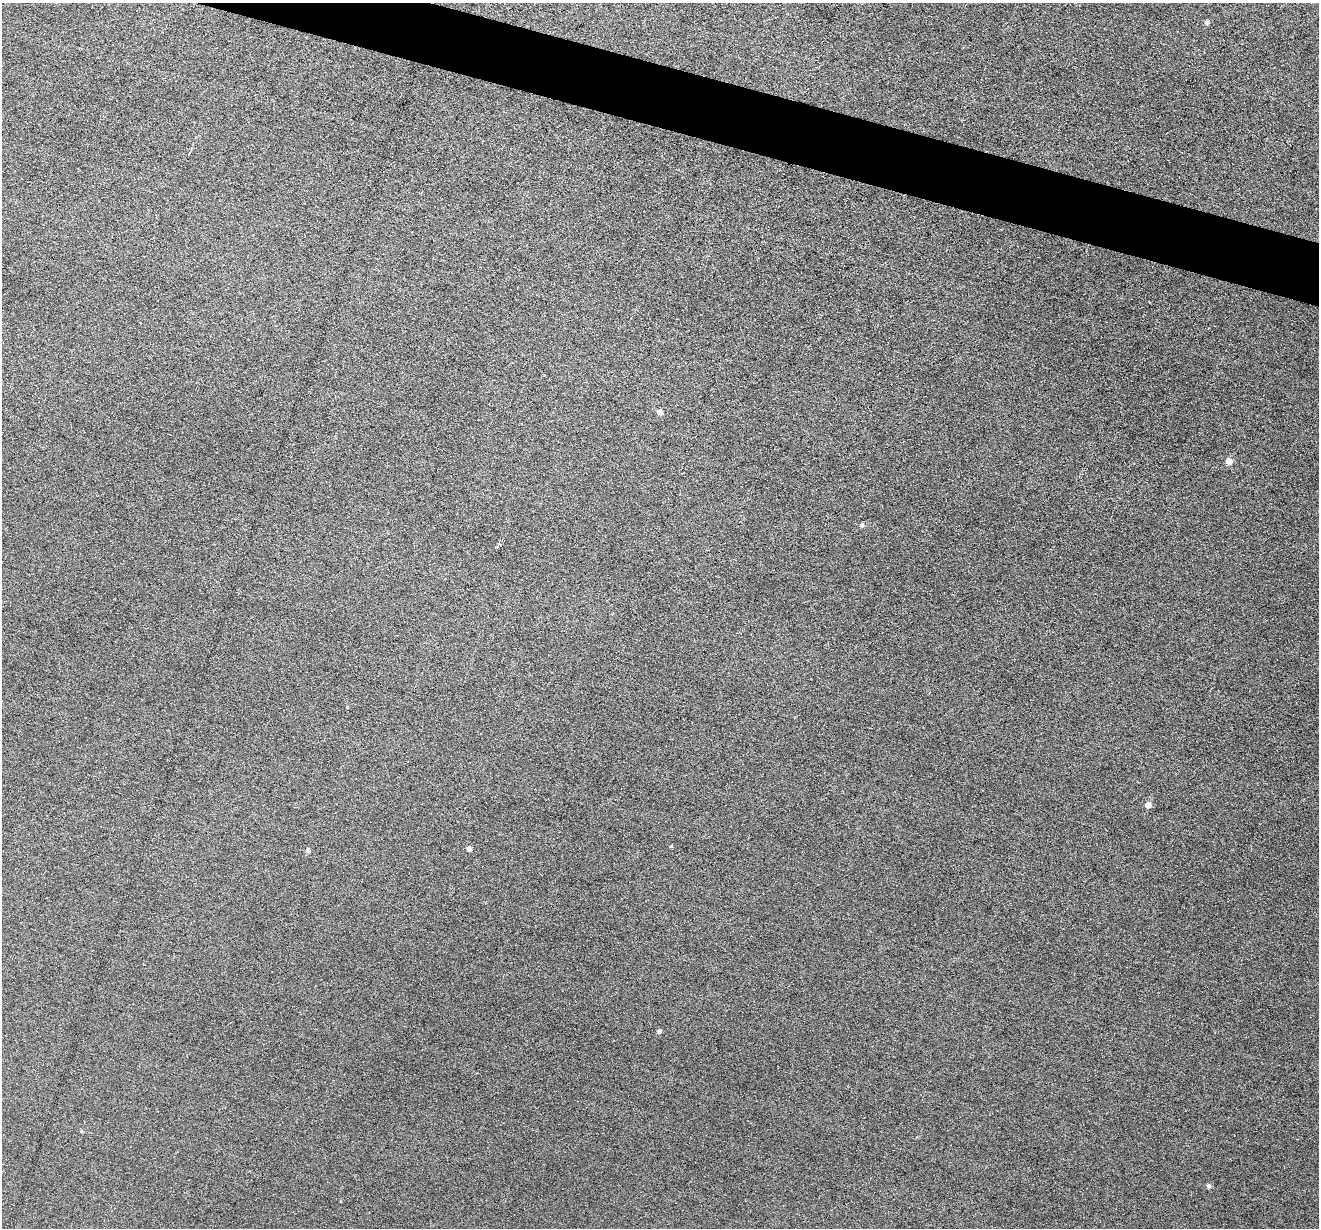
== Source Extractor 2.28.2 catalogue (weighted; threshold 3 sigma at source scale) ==
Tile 11 of 4 x 4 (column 3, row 3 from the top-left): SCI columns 2637-3953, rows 1357-2582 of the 5274 x 5294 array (HDU 1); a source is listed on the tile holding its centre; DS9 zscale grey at full resolution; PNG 1321 x 1230 px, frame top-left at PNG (2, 3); no overlay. Shown black and unused: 4% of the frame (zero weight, under 3 of 6 exposures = <1% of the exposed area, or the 3 px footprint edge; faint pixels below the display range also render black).
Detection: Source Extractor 2.28.2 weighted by HDU 2 'WHT'; one run over the whole footprint, this tile lists its part. Background 0.0474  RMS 0.0055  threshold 0.0225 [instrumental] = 3 sigma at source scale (4.09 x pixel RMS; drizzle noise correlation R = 1.36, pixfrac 0.8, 0.05/0.05 arcsec/px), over >= 5 px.
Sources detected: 13; all 13 listed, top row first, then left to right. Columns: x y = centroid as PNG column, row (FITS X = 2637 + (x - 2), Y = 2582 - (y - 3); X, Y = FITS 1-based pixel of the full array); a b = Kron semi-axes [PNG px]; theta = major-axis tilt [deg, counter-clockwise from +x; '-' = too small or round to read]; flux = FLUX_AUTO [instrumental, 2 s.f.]
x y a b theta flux
1207 22 5 5 - 1.2
660 412 5 5 - 2
1229 461 5 5 - 4.2
862 525 5 5 - 1
498 545 7 4 41 1.8
347 707 3 3 - 0.57
1148 805 6 5 - 3.2
671 846 5 3 - 0.48
469 849 4 4 - 1.7
307 850 6 5 - 1.2
659 1031 5 5 - 1.2
81 1131 4 4 - 0.65
1209 1186 5 5 - 1.2